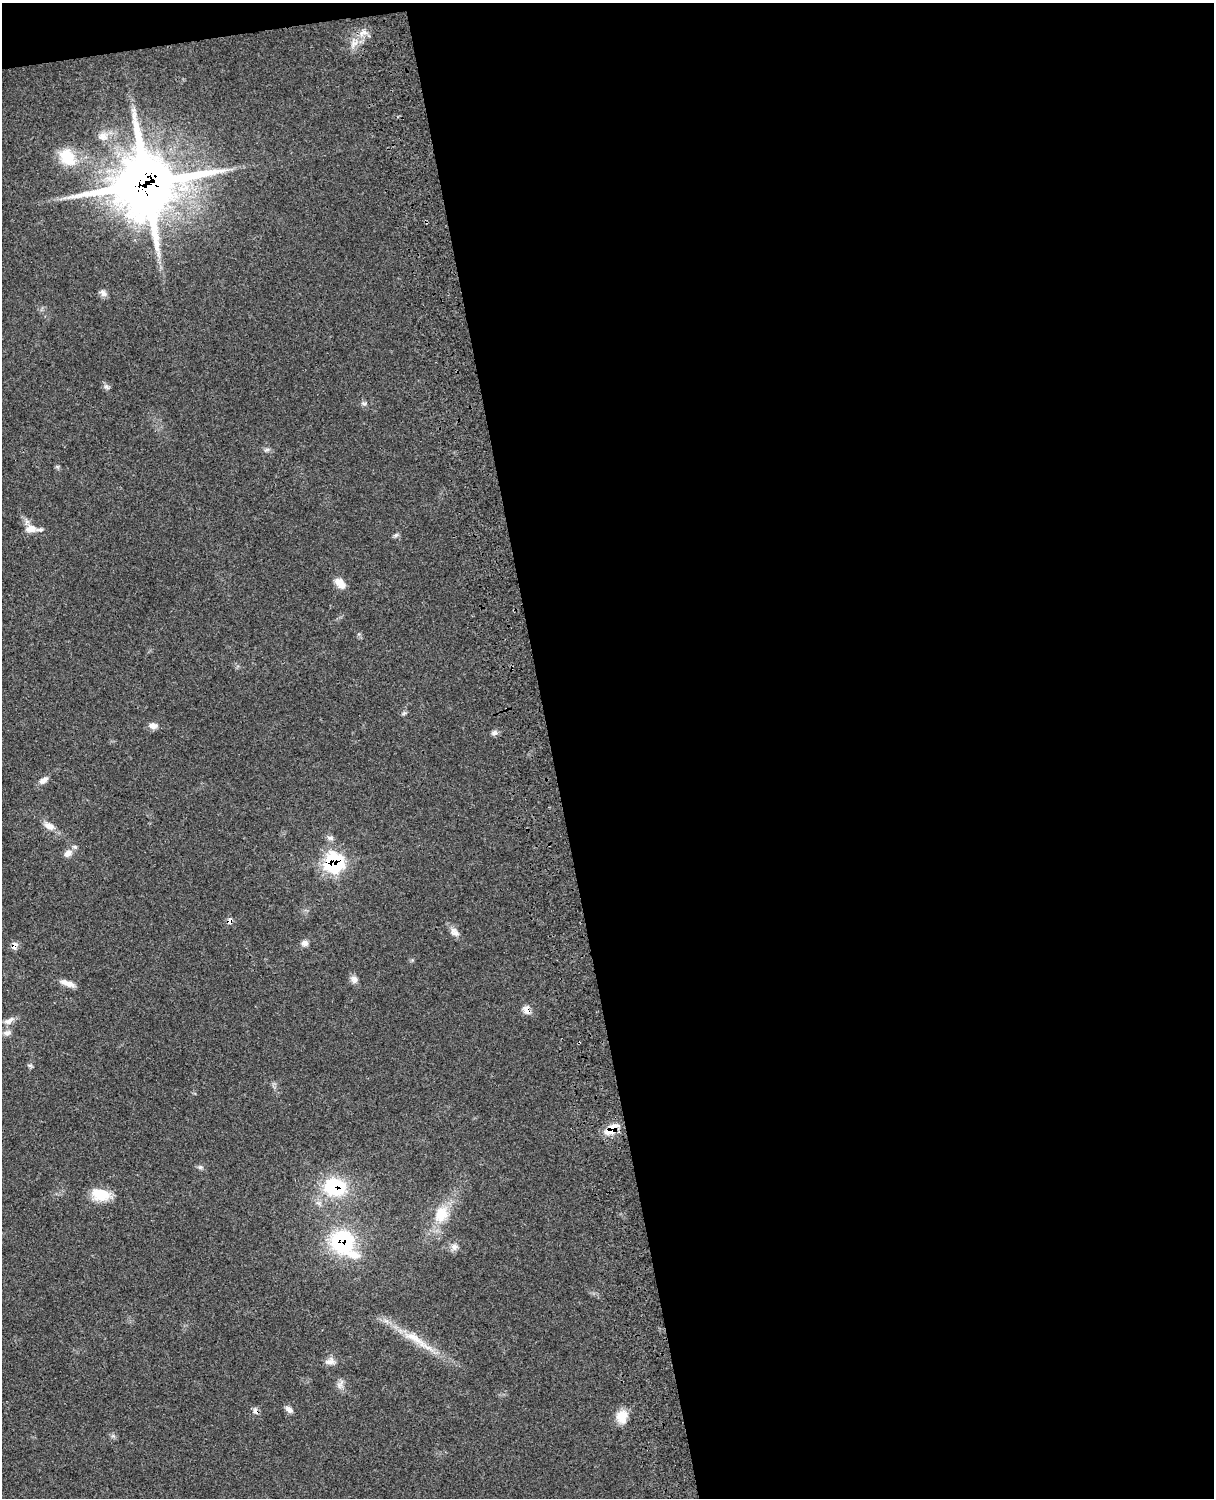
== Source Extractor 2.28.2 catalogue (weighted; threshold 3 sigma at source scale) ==
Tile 4 of 4 x 3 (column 4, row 1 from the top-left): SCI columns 3757-4968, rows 3268-4763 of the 5090 x 4928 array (HDU 1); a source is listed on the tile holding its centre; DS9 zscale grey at full resolution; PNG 1216 x 1500 px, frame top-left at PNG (2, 3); no overlay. Shown black and unused: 56% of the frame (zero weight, under 3 of 4 exposures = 6% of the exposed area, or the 3 px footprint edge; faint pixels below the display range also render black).
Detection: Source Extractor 2.28.2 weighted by HDU 2 'WHT'; one run over the whole footprint, this tile lists its part. Background 0.0815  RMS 0.0058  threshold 0.0263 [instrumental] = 3 sigma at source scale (4.5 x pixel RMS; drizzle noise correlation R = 1.50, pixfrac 1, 0.05/0.05 arcsec/px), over >= 5 px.
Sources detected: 43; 1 inside a brighter listed object's ellipse — not listed separately; the other 42 listed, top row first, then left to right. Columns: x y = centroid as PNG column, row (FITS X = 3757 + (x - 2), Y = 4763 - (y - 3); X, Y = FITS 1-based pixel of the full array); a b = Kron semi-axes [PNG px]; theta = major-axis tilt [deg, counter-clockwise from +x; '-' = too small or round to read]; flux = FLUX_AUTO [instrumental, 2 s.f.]
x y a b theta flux
364 32 8 4 -18 2.1
354 44 14 9 75 5.2
103 136 12 12 - 5.2
67 157 25 18 -53 16
146 184 27 24 13 2500
103 293 11 6 -46 2.5
106 387 9 5 -44 1.5
364 403 9 4 0 1.3
267 449 7 4 1 1.3
31 529 16 10 1 5.7
340 583 15 9 -46 5.2
404 713 6 5 - 0.98
153 726 11 7 -8 3.4
494 733 8 6 29 1.8
43 780 13 7 33 2.9
49 826 17 9 -29 4.6
330 838 10 6 -10 1.8
68 853 13 8 42 3.8
333 863 11 10 - 90
230 921 8 6 85 2.4
454 932 14 9 -42 3.5
305 943 9 8 - 2.3
14 946 9 6 85 3.7
354 979 11 9 -72 2.7
68 983 21 7 -20 4.5
526 1010 11 8 -77 3.9
9 1021 16 8 27 3.6
7 1033 11 7 10 2.4
29 1065 7 4 -18 0.89
611 1129 20 10 36 9.4
200 1167 6 6 - 1.1
335 1187 25 21 -10 35
100 1194 21 14 -11 13
441 1214 25 18 64 17
342 1242 27 26 - 48
454 1247 10 9 - 3
413 1337 37 11 -30 15
330 1361 15 9 7 3.6
340 1384 16 7 64 2.8
289 1409 11 7 -37 2.4
255 1411 9 7 -79 2.3
622 1417 17 14 79 8
Overlapping masked pixels (flux is a lower limit): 10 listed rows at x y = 354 44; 146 184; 333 863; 230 921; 14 946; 526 1010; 611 1129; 335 1187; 342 1242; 255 1411